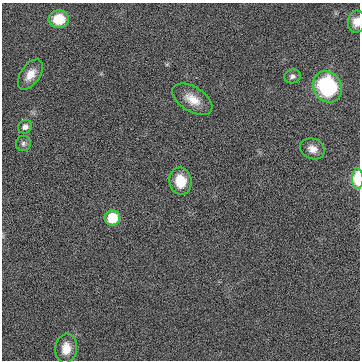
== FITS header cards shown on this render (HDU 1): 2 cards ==
NAXIS1  =                  358
NAXIS2  =                  358

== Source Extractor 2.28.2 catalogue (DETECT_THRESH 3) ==
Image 358 x 358 px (HDU 1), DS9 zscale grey, 1 PNG px = 1 image px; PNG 362 x 362 px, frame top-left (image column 1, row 358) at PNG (2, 3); each listed source drawn as its Kron ellipse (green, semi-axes under 4 px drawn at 4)
Background 0.00829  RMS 0.22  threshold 0.652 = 3 sigma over >= 5 px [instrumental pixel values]
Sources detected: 13; all 13 listed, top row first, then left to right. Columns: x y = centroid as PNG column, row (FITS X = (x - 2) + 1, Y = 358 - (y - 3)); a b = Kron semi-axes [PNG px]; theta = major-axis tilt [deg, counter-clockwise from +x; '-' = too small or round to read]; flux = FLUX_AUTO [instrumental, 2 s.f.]
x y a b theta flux
59 19 10 9 - 320
356 22 11 8 83 130
30 74 17 9 56 160
292 76 8 7 - 47
328 87 16 13 -61 1500
192 99 22 12 -32 230
25 127 7 6 - 57
23 143 8 7 - 40
312 149 13 10 -23 120
358 179 10 5 -89 520
180 181 13 11 -82 330
112 218 8 7 - 540
66 348 15 11 84 210
At the frame edge (FLAGS 8, measured only in part): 2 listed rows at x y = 356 22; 358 179